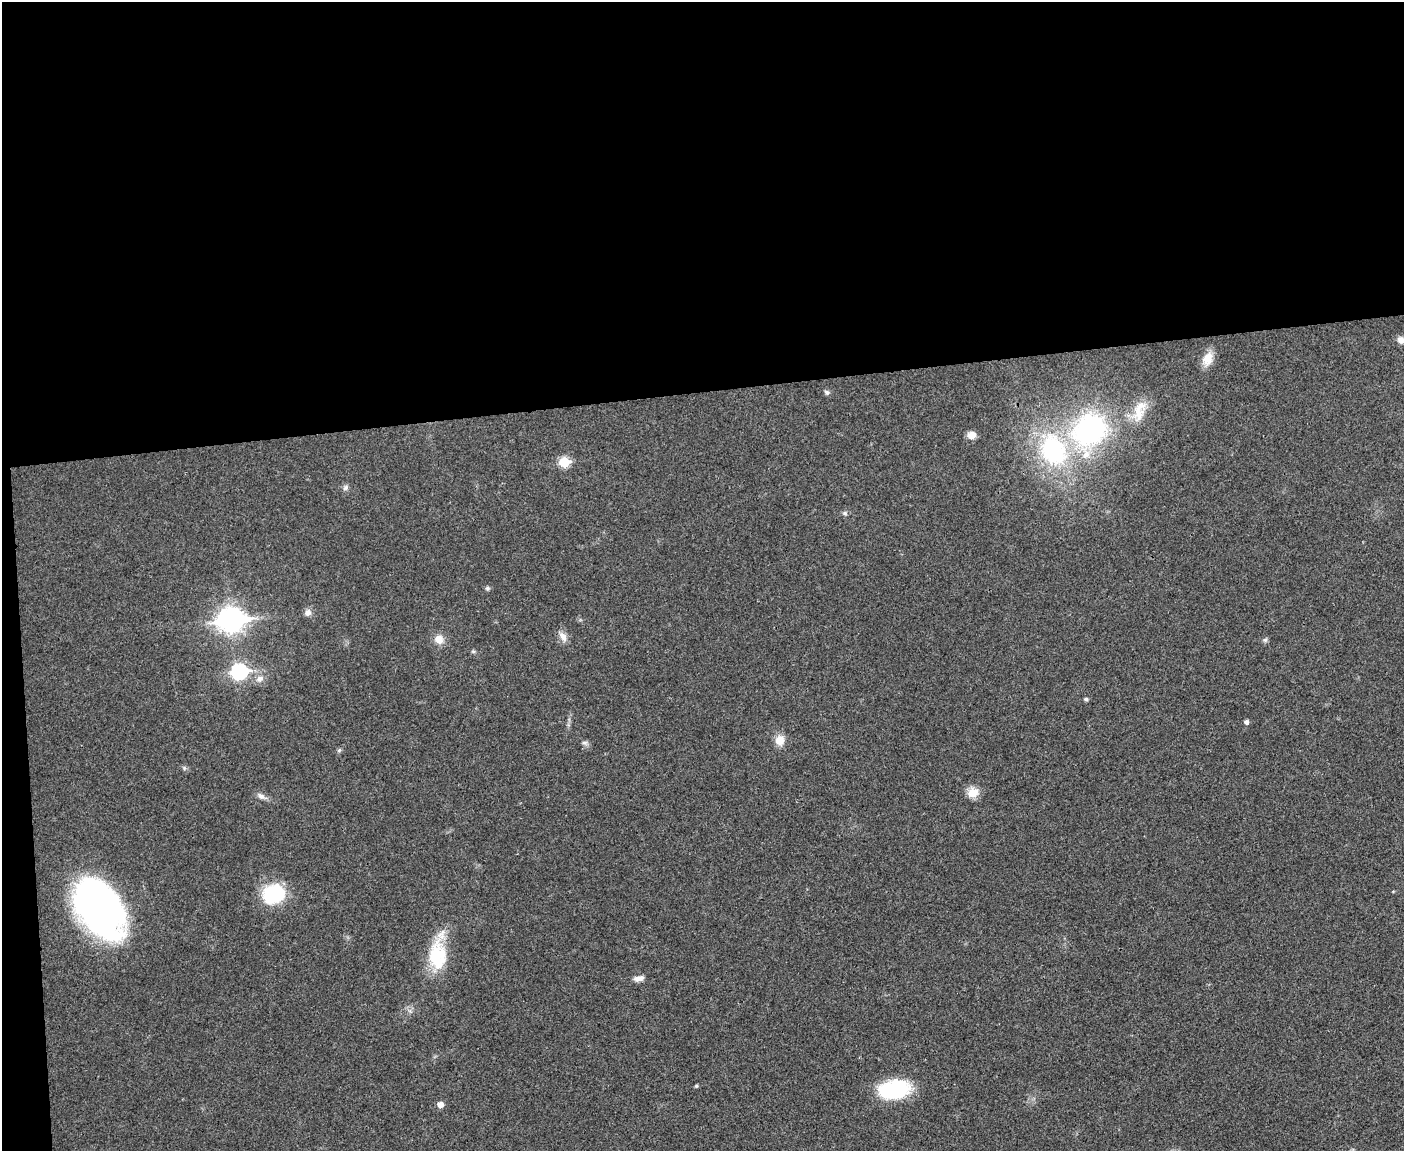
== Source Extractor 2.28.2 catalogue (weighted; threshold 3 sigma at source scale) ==
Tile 1 of 3 x 4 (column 1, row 1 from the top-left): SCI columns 133-1534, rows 3450-4598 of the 4577 x 4598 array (HDU 1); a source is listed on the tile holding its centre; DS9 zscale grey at full resolution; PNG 1406 x 1153 px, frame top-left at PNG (2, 2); no overlay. Shown black and unused: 35% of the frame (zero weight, under 3 of 4 exposures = <1% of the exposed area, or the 3 px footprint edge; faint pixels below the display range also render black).
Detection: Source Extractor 2.28.2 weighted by HDU 2 'WHT'; one run over the whole footprint, this tile lists its part. Background 0.0189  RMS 0.0043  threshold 0.0195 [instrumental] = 3 sigma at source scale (4.5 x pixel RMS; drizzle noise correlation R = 1.50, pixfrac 1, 0.05/0.05 arcsec/px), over >= 5 px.
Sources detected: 34; all 34 listed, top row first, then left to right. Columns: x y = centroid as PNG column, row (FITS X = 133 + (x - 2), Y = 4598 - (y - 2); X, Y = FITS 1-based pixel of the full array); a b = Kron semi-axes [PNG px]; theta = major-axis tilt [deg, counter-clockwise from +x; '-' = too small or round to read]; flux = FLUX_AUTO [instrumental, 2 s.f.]
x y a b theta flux
1401 340 10 8 -24 2.4
1207 359 18 12 65 5.8
827 392 7 5 -40 0.91
1139 411 32 13 75 8.7
1089 429 34 28 40 79
971 435 9 8 - 3.4
1053 450 45 35 -68 55
564 462 6 6 - 18
345 488 8 6 35 1.2
845 513 7 5 -22 0.85
487 588 6 5 - 0.78
308 612 10 8 65 1.9
230 620 11 9 5 340
563 636 14 8 -57 2.8
439 639 12 11 - 3.8
1265 640 6 5 - 0.79
473 651 6 4 -18 0.6
239 671 8 7 - 81
260 679 12 8 35 2.5
1086 699 5 4 - 0.86
1246 722 5 5 - 1.4
780 740 12 10 62 4.7
584 743 8 5 -3 1.1
339 750 6 4 45 0.68
184 768 6 5 - 0.75
973 793 14 11 23 5.2
261 796 11 7 -34 1.8
274 894 25 20 8 24
99 909 59 36 -57 170
437 956 37 22 -89 22
638 978 13 7 14 2.4
696 1086 6 4 18 0.51
895 1090 30 18 7 34
440 1104 5 5 - 3
Isophote crosses this tile's border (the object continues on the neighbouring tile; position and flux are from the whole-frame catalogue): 1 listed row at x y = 1401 340